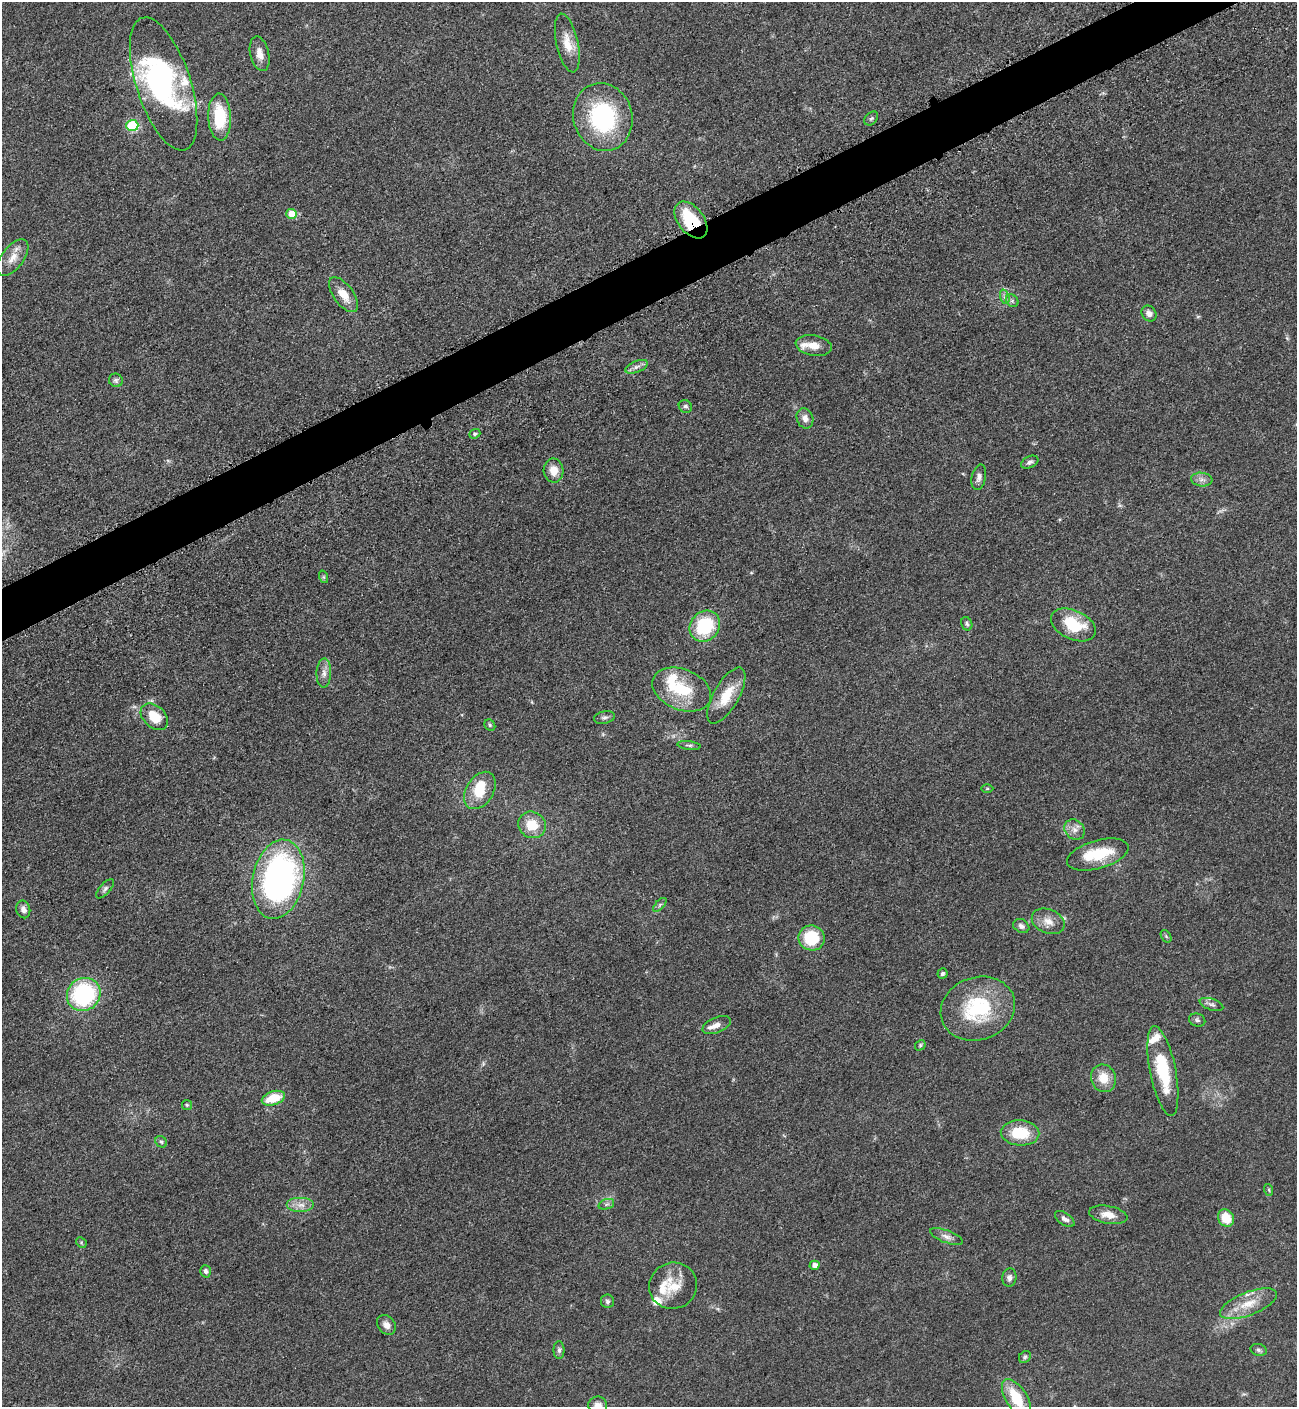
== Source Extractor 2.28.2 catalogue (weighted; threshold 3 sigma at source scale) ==
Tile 10 of 4 x 4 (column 2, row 3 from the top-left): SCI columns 1593-2887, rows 1471-2875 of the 5668 x 5702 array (HDU 1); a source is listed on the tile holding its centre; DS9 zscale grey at full resolution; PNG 1299 x 1409 px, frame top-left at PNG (2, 2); each listed source drawn as its Kron ellipse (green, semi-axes under 4 px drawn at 4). Shown black and unused: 3% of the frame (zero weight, under 3 of 5 exposures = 4% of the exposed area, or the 3 px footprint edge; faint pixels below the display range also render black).
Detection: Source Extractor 2.28.2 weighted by HDU 2 'WHT'; one run over the whole footprint, this tile lists its part. Background 0.0524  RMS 0.006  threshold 0.0272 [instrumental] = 3 sigma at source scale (4.5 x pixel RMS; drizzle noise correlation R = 1.50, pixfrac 1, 0.05/0.05 arcsec/px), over >= 5 px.
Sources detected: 94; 1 too faint to see at this stretch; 2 inside a brighter object's white glare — neither listed nor drawn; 10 inside a brighter listed object's ellipse — not listed separately; the other 81 listed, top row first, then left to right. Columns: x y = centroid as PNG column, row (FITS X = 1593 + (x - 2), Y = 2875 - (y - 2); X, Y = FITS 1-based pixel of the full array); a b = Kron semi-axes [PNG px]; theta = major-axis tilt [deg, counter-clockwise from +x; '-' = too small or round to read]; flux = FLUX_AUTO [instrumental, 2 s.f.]
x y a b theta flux
567 43 30 11 -77 10
260 54 18 9 -77 5.6
164 84 69 27 -72 100
220 117 23 11 -87 25
603 117 34 29 -74 66
871 118 8 5 47 1.2
132 125 6 5 - 42
292 214 5 5 - 14
691 220 21 13 -52 27
13 258 21 11 53 7.3
343 295 20 10 -54 8.7
1005 297 7 4 -72 1.6
1012 301 7 5 -43 1.3
1149 313 8 7 - 2.7
814 345 18 10 -10 7.3
636 367 12 5 22 2.6
116 380 7 6 - 1.5
685 406 7 6 - 1.3
805 418 10 8 -70 3.5
475 434 6 4 22 1
1030 462 9 5 25 1.7
553 471 12 10 -87 7.4
979 477 13 7 78 2.7
1202 480 10 7 -6 2.7
324 577 6 4 -71 0.83
967 624 7 5 -66 1.3
1073 625 24 14 -25 24
705 626 16 14 50 34
324 673 15 7 89 3.7
682 689 31 20 -21 26
726 696 31 12 60 16
154 717 15 11 -42 13
604 717 10 6 12 1.8
490 725 6 5 - 1
689 745 12 3 -7 1.2
987 789 6 4 1 0.78
480 790 20 13 57 14
532 825 14 13 - 13
1075 830 11 9 -45 4
1098 855 32 14 16 24
278 879 40 25 78 210
105 889 12 5 48 1.8
660 905 8 3 45 1.1
23 909 9 7 -75 2.6
1048 921 17 12 -23 6.7
1021 926 8 6 -30 2.1
1166 936 7 4 -56 0.93
812 938 13 12 - 25
942 974 5 5 - 1.3
84 994 17 16 - 66
1211 1004 12 5 -17 2.1
978 1009 38 31 20 48
1197 1020 8 6 -17 1.4
717 1025 15 7 22 4.1
920 1045 6 4 49 0.88
1163 1071 45 13 -79 31
1103 1078 14 12 -68 10
273 1098 12 7 18 15
187 1105 5 5 - 0.82
1020 1133 19 12 -3 20
161 1142 6 5 - 1.2
1269 1190 6 3 -72 0.7
606 1204 8 5 19 1.3
301 1205 14 7 0 4.7
1108 1215 19 8 -11 6.9
1226 1218 9 7 -54 12
1065 1219 11 6 -35 2.4
946 1236 17 6 -19 3.2
81 1242 6 4 -47 0.81
815 1265 5 4 - 3.6
206 1271 6 5 - 1.8
1009 1278 9 7 83 2.4
673 1286 24 23 - 16
607 1301 7 6 - 1.4
1248 1304 30 11 21 13
386 1325 11 8 -50 3.9
559 1350 9 5 89 1.5
1259 1350 8 6 -17 1.4
1025 1357 7 5 45 1.1
1016 1398 21 10 -57 21
598 1405 9 8 - 3.8
Overlapping masked pixels (flux is a lower limit): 1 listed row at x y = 691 220
Isophote crosses this tile's border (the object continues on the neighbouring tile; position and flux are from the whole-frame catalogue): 2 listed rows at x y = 1016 1398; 598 1405